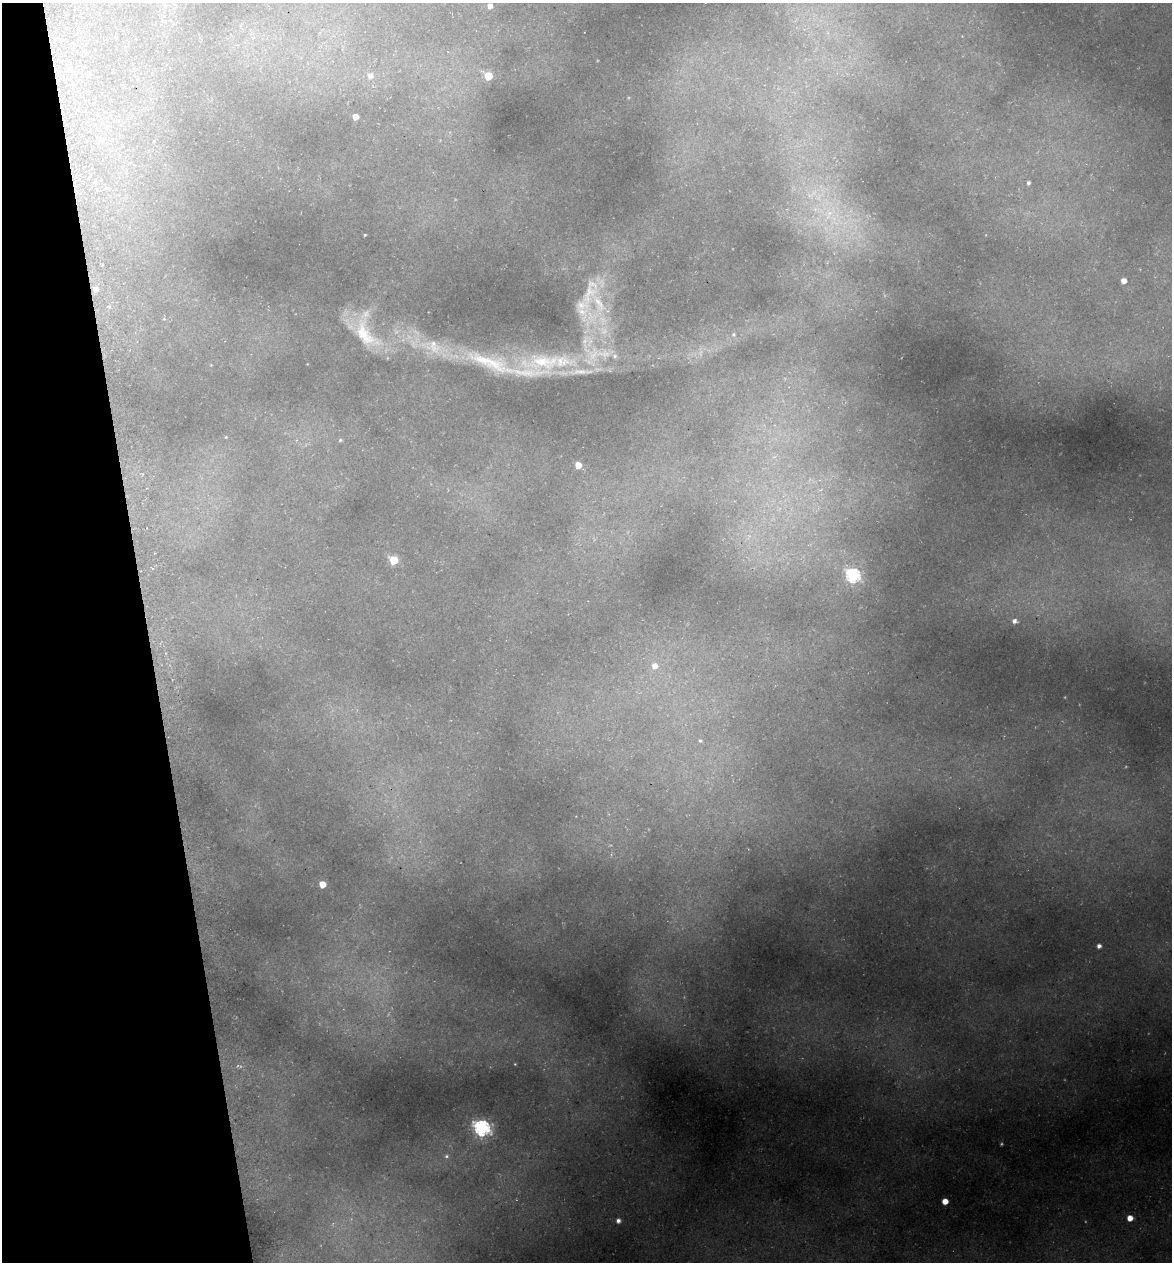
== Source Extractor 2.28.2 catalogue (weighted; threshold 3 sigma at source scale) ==
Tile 5 of 4 x 4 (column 1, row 2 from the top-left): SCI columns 145-1314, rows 2597-3856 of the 4922 x 5194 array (HDU 1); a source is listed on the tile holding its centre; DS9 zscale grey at full resolution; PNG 1174 x 1264 px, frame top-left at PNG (2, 3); no overlay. Shown black and unused: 12% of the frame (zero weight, under 3 of 5 exposures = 5% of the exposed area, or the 3 px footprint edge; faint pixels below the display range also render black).
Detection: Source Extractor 2.28.2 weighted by HDU 2 'WHT'; one run over the whole footprint, this tile lists its part. Background 0.224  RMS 0.0099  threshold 0.0444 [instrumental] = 3 sigma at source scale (4.5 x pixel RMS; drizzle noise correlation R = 1.50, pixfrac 1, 0.0396/0.0396 arcsec/px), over >= 5 px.
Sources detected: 46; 6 too faint to see at this stretch — not listed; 10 inside a brighter listed object's ellipse — not listed separately; the other 30 listed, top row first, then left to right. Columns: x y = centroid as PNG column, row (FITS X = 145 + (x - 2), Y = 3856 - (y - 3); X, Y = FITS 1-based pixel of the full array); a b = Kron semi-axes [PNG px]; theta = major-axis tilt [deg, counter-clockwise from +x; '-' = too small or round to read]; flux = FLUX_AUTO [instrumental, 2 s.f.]
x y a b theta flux
490 6 4 4 - 5.2
88 74 5 4 - 1.6
370 75 8 8 - 6.2
488 76 5 5 - 35
355 117 5 5 - 9.5
1028 183 5 4 - 2.5
829 215 19 11 66 22
365 235 3 3 - 0.87
1124 281 5 4 - 8.5
96 289 5 5 - 4.9
591 317 37 29 37 57
365 334 48 22 -58 49
733 334 6 6 - 2.2
434 347 54 20 -22 60
544 362 77 31 4 120
226 437 4 4 - 0.87
340 440 6 5 - 1.6
578 465 5 5 - 13
394 560 5 5 - 49
853 575 7 7 - 140
1014 621 5 5 - 3.6
655 666 7 7 - 8.6
700 741 6 4 -47 1.7
322 884 5 5 - 16
1099 946 4 4 - 4
482 1128 7 6 - 300
446 1156 6 5 - 1.8
945 1201 5 5 - 12
1130 1218 5 5 - 11
618 1221 5 5 - 4.3